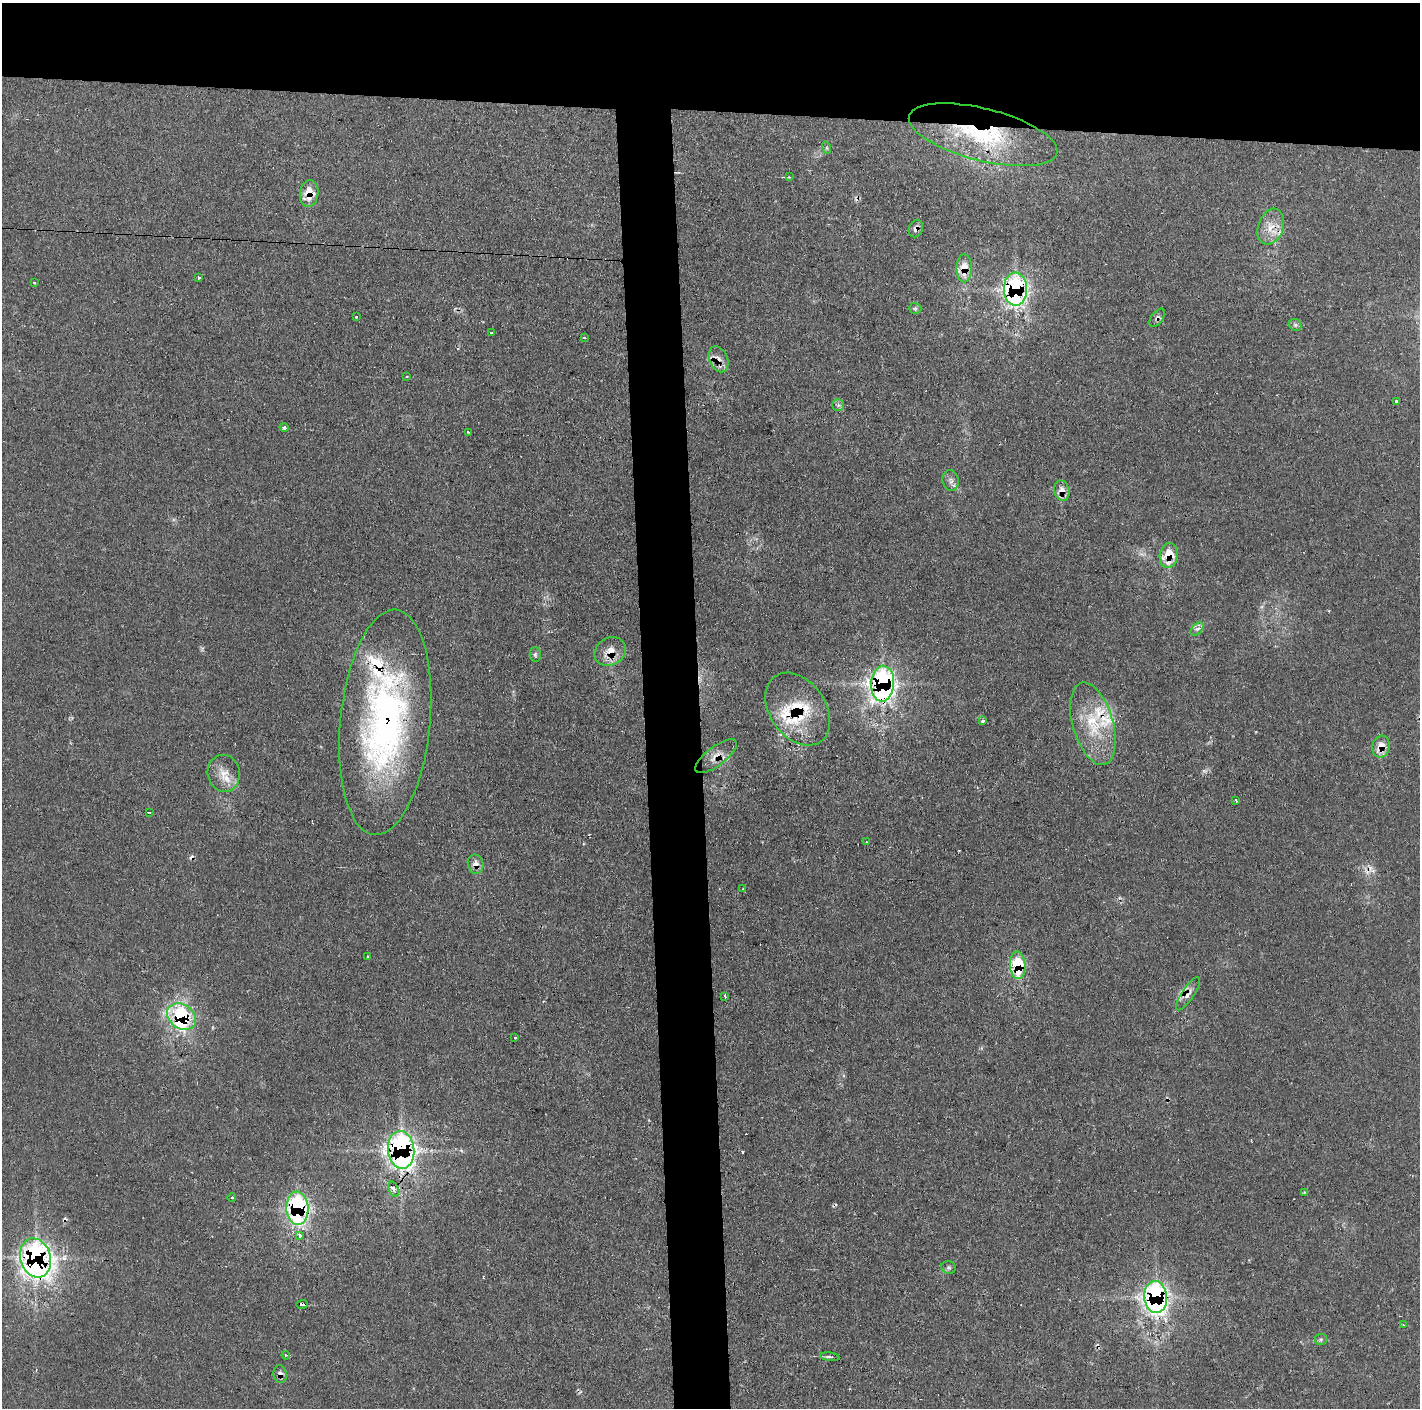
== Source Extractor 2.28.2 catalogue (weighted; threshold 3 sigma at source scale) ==
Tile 2 of 3 x 3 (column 2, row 1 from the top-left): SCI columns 1419-2836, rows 2813-4218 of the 4253 x 4228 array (HDU 1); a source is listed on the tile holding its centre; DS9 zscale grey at full resolution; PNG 1422 x 1410 px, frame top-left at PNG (2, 3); each listed source drawn as its Kron ellipse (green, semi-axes under 4 px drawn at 4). Shown black and unused: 12% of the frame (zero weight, under 2 of 3 exposures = <1% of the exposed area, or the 3 px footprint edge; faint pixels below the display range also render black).
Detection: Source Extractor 2.28.2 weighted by HDU 2 'WHT'; one run over the whole footprint, this tile lists its part. Background 0.0829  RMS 0.0063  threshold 0.0285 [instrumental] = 3 sigma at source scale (4.5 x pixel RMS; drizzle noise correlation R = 1.50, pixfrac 1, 0.05/0.05 arcsec/px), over >= 5 px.
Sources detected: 76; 7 cosmic-ray / hot-pixel residue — neither listed nor drawn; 7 inside a brighter listed object's ellipse — not listed separately; the other 62 listed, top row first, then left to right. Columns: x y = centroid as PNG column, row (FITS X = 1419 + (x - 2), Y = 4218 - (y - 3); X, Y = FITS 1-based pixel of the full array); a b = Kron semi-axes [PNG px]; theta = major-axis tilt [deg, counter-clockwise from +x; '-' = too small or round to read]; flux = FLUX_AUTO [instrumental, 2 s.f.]
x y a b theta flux
983 135 76 26 -14 74
827 148 6 4 -72 0.95
789 177 4 3 - 0.54
309 194 13 9 83 13
1271 227 18 12 71 10
916 229 9 6 65 3.3
964 268 14 8 -90 11
198 277 3 3 - 1.3
34 282 3 3 - 0.98
1015 289 16 11 -89 140
915 308 6 5 - 1.2
356 317 3 3 - 1.6
1157 318 11 5 53 2.1
1295 325 6 5 - 1.3
491 333 3 3 - 1.4
584 338 3 2 - 0.93
719 359 13 9 -67 5.5
407 376 3 2 - 0.81
1396 401 3 3 - 1.4
838 405 6 5 - 1.6
284 427 4 4 - 1.6
468 432 3 2 - 0.95
951 481 10 8 -78 3
1062 491 10 7 -78 5.4
1169 555 12 9 80 16
1197 629 8 5 43 2
610 652 16 13 34 10
535 654 7 5 -90 1.4
883 684 18 11 86 180
798 709 40 28 -55 33
983 721 3 3 - 2
385 722 113 45 84 230
1093 724 42 20 -74 32
1381 747 11 8 80 9.5
716 756 25 9 37 7.2
224 773 18 16 -79 10
1236 800 3 2 - 1.1
149 812 3 2 - 0.8
867 842 3 2 - 0.63
476 864 10 7 -77 5.3
743 889 3 2 - 0.61
368 957 3 3 - 1.9
1018 965 14 7 -87 31
1188 994 19 6 56 4.5
725 996 4 2 - 1.7
182 1017 16 12 -35 57
515 1037 3 3 - 1.8
401 1150 19 13 -84 220
394 1189 8 4 -68 1.9
1304 1192 3 3 - 0.62
232 1198 4 3 - 0.63
297 1208 16 11 -87 120
299 1235 4 3 - 5.6
36 1258 20 15 -73 260
949 1267 7 6 - 1.4
1156 1297 16 11 -86 200
302 1304 6 3 3 7.8
1403 1325 3 3 - 0.81
1321 1339 6 5 - 1.2
286 1355 4 3 - 0.73
830 1357 9 4 -7 1.5
280 1374 9 6 -78 3.1
Overlapping masked pixels (flux is a lower limit): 26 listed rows (the first 20) at x y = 983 135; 309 194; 1271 227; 916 229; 964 268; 1015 289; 1157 318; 719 359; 1062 491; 1169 555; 610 652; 883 684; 798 709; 385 722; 1381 747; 716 756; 476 864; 1018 965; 1188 994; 182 1017
Unlisted compact peaks at least as high as the median listed source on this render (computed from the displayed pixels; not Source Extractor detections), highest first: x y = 743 1152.